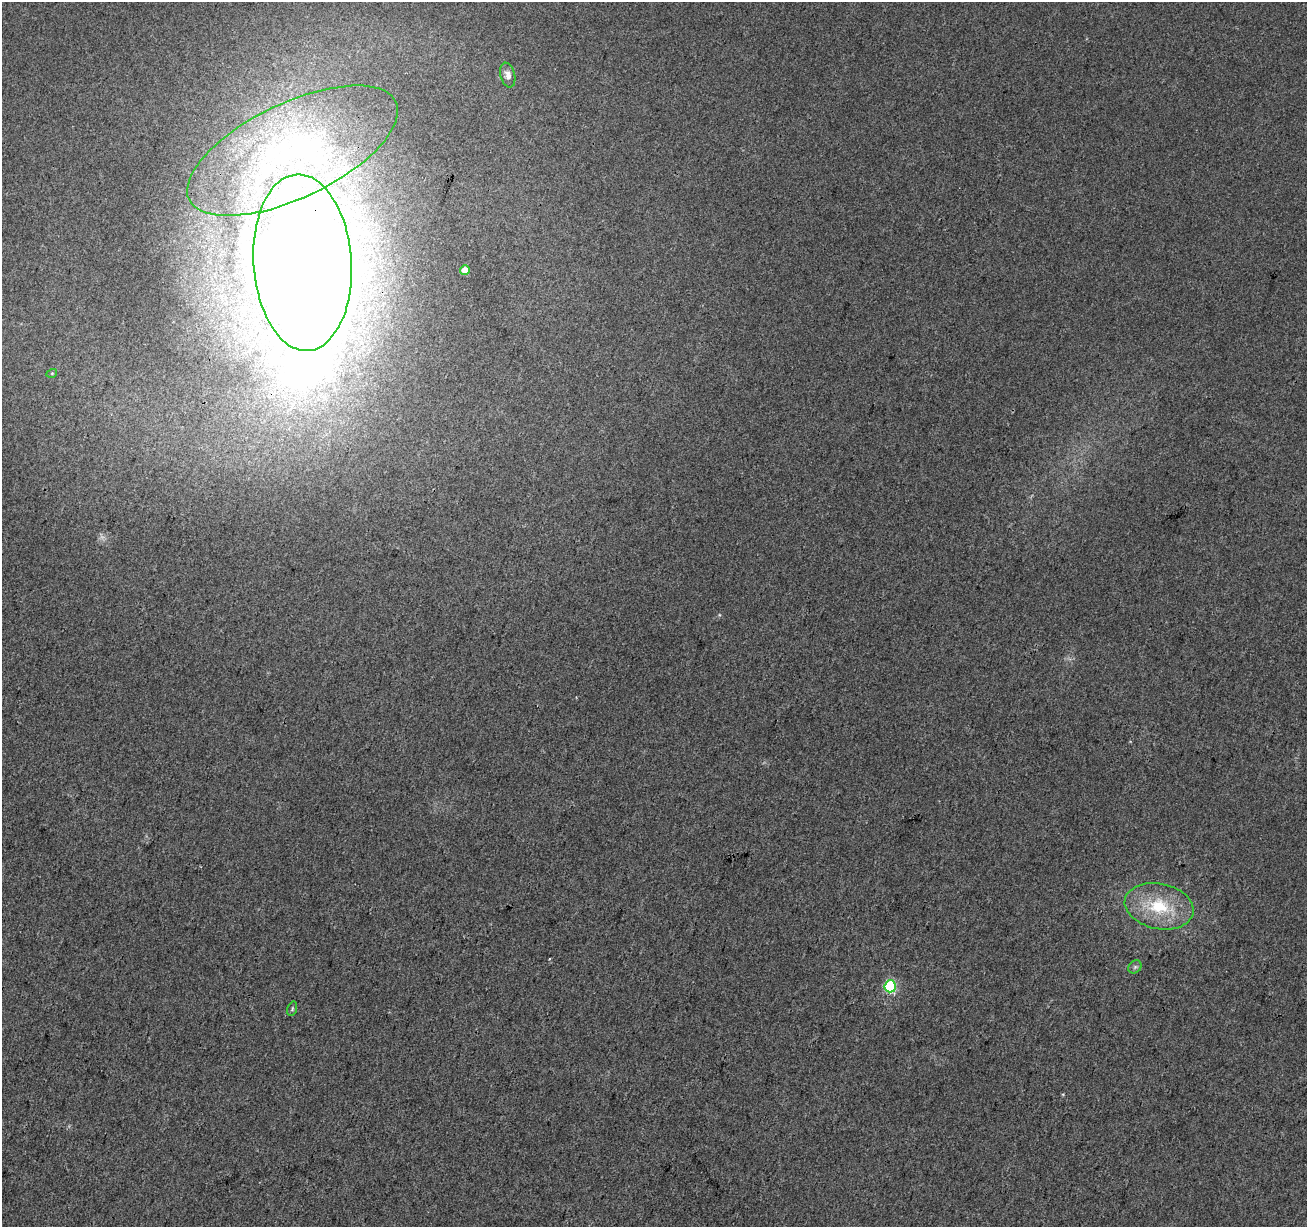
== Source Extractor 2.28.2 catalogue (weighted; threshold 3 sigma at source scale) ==
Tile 7 of 4 x 4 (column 3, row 2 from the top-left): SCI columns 2618-3922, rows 2732-3956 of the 5226 x 5399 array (HDU 1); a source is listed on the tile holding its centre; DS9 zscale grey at full resolution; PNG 1309 x 1229 px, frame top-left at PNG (2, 2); each listed source drawn as its Kron ellipse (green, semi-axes under 4 px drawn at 4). Shown black and unused: <1% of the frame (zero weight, under 3 of 4 exposures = <1% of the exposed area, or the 3 px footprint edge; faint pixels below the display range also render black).
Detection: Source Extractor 2.28.2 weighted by HDU 2 'WHT'; one run over the whole footprint, this tile lists its part. Background 0.00786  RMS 0.0036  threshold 0.0164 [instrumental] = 3 sigma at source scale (4.5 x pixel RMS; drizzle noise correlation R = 1.50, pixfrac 1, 0.0396/0.0396 arcsec/px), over >= 5 px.
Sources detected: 12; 1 inside a brighter object's white glare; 1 cosmic-ray / hot-pixel residue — neither listed nor drawn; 1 inside a brighter listed object's ellipse — not listed separately; the other 9 listed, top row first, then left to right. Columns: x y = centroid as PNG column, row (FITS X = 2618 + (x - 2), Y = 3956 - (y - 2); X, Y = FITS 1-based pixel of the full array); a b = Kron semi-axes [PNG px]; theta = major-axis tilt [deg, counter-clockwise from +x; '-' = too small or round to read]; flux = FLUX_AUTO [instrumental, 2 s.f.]
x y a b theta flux
508 75 12 7 -76 2.2
293 151 114 47 25 110
302 263 88 49 -86 2000
465 270 5 4 - 4.8
52 373 5 3 - 0.36
1159 906 35 22 -12 20
1135 967 7 6 - 0.8
890 986 6 5 - 37
292 1009 7 4 72 0.56
Overlapping masked pixels (flux is a lower limit): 1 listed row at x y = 302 263